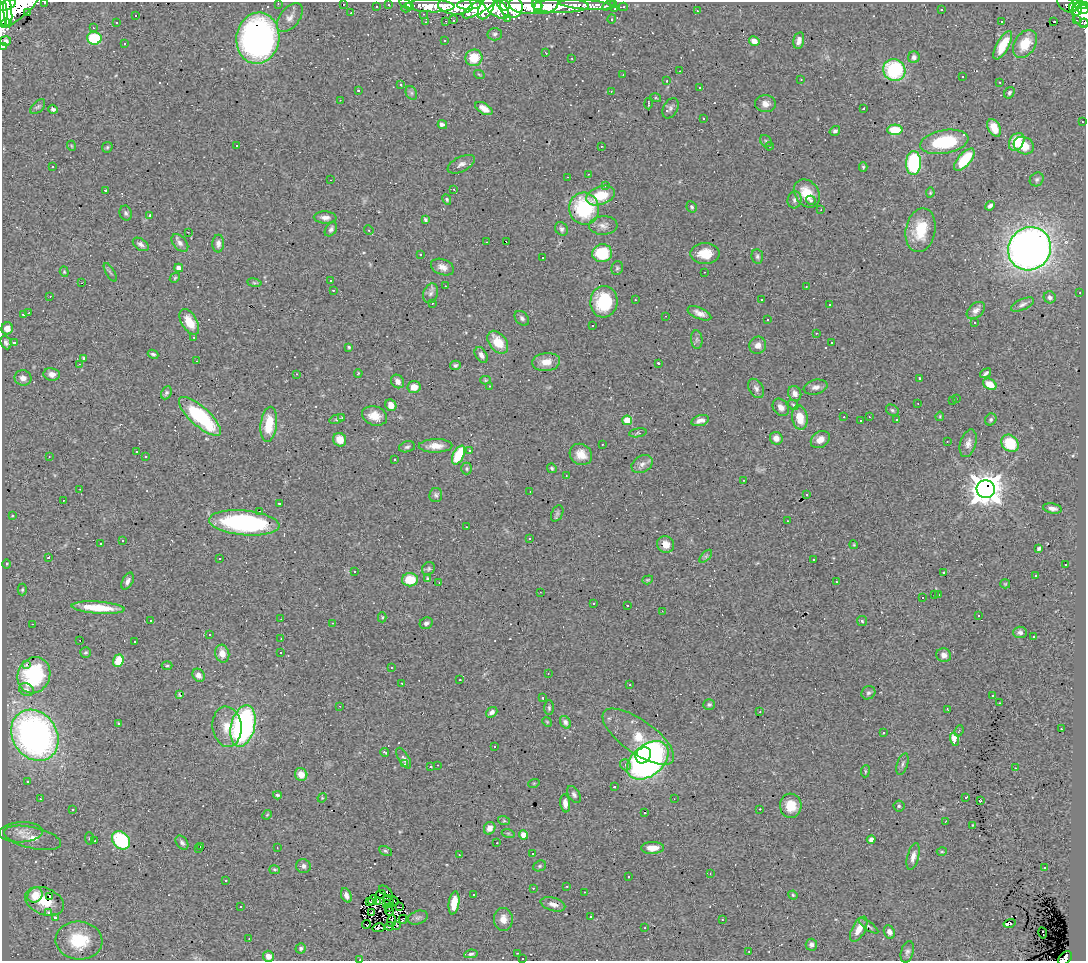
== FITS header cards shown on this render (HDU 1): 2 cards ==
NAXIS1  =                 1084
NAXIS2  =                  959

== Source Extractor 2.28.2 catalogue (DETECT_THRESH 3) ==
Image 1084 x 959 px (HDU 1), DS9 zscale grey, 1 PNG px = 1 image px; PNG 1088 x 963 px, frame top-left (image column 1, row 959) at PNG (2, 2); each listed source drawn as its Kron ellipse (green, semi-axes under 4 px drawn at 4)
Background 0.602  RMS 0.054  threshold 0.161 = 3 sigma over >= 5 px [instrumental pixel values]
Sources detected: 470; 1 with non-positive FLUX_AUTO (blend fragments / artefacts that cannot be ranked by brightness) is neither listed nor drawn; the other 469 listed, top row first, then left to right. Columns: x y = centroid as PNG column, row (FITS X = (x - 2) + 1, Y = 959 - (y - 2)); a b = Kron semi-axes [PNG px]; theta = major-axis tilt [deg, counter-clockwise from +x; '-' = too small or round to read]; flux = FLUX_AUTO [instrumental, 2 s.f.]
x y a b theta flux
45 2 3 2 - 8.9
278 3 3 2 - 4.9
344 4 2 2 - 20
388 4 3 2 - 7.8
407 4 8 4 -32 17
614 4 3 2 - 4.2
7 5 10 5 22 860
455 5 17 9 -4 790
469 5 12 5 2 460
503 5 6 5 - 190
525 5 16 8 -8 740
537 5 6 4 -41 220
546 5 13 8 21 400
586 5 27 4 -4 130
609 5 7 4 30 26
1067 5 11 6 -34 34
1076 5 8 5 38 130
1085 5 4 3 - 80
17 6 29 12 41 1900
376 6 3 2 - 6.2
430 6 24 6 -2 260
480 6 20 6 32 440
561 6 28 7 1 420
496 7 16 8 -39 500
511 7 11 11 - 580
623 7 4 2 - 5.1
407 8 5 3 - 8.3
486 8 12 7 61 320
615 8 3 2 - 4.2
1077 9 6 5 - 150
1083 9 6 4 -12 140
941 10 3 2 - 20
697 11 3 2 - 3.6
3 12 14 3 -86 670
8 12 15 4 -85 690
28 13 2 2 - 2.2
351 13 2 2 - 2.6
423 14 4 2 - 2.2
1082 14 12 9 -78 320
136 15 3 2 - 5.8
290 18 17 9 52 26
508 18 3 2 - 8.2
612 19 4 4 - 4.3
453 20 4 3 - 75
1076 20 4 2 - 18
446 21 2 2 - 3
1002 21 3 3 - 25
1054 21 4 3 - 920
117 22 3 2 - 5.3
426 22 2 2 - 2.2
5 23 5 4 - 250
1084 23 5 4 - 24
93 28 3 2 - 4.1
495 34 7 6 - 9
94 38 7 6 - 160
258 38 26 21 81 1400
445 40 3 3 - 18
6 41 5 5 - 11
754 41 5 4 - 26
799 41 8 5 77 18
124 44 3 3 - 9.7
1025 44 15 10 57 89
1003 45 16 6 61 84
3 47 3 3 - 6.3
546 53 3 2 - 2
914 57 6 5 - 11
474 58 8 8 - 80
572 58 3 2 - 4.4
894 70 11 10 - 270
680 71 3 2 - 9.2
479 74 5 3 - 3.1
623 75 3 2 - 3.5
962 77 3 3 - 5.1
801 80 3 2 - 2.2
667 81 3 2 - 2.3
1000 82 2 2 - 2.3
401 85 3 3 - 43
700 87 3 3 - 12
358 90 3 3 - 51
611 91 3 3 - 2.5
411 93 7 5 -62 8.4
1009 93 6 4 57 8.4
656 98 5 3 - 3.4
340 100 2 2 - 2
648 104 5 2 - 4.7
765 104 10 8 -1 25
38 107 9 5 44 7.6
484 108 9 5 -31 34
670 108 11 7 61 13
864 108 3 2 - 3.6
53 109 5 4 - 10
704 118 3 2 - 2.9
1082 122 2 2 - 3.5
442 125 5 3 - 8.8
994 128 9 6 -63 42
895 130 7 5 1 94
835 131 5 4 - 7.8
766 141 6 5 - 6.3
944 142 24 11 10 220
1017 142 9 7 58 85
1024 145 10 8 -27 66
72 146 5 3 - 3.1
237 146 3 2 - 4.8
601 146 2 2 - 2.7
769 146 4 3 - 2.6
107 147 6 5 - 5
964 160 14 6 49 140
913 163 12 7 87 320
461 164 15 7 27 18
52 167 3 2 - 5
863 167 5 3 - 5.6
588 174 3 3 - 2.4
568 177 3 2 - 6.9
1037 179 7 6 - 8.8
330 180 3 2 - 12
605 186 3 3 - 8.5
454 189 3 2 - 8.3
106 190 3 2 - 4.5
807 193 15 11 -55 74
930 193 5 3 - 3.6
601 196 15 9 19 98
447 199 5 4 - 5.6
795 200 8 7 - 12
811 200 4 4 - 9
990 206 5 3 - 11
692 207 6 5 - 7.3
584 209 16 15 - 280
821 210 3 2 - 2
126 213 7 6 - 9.2
150 215 4 3 - 3.4
325 218 11 6 -3 18
425 220 3 3 - 6
603 225 14 9 2 22
331 229 8 5 55 11
561 229 7 6 - 10
369 230 5 4 - 5.3
921 230 22 14 78 110
188 232 2 2 - 2.5
506 241 3 2 - 2.4
487 242 2 2 - 1.9
180 243 10 6 -48 15
141 244 9 5 -35 13
218 244 9 6 88 15
1030 249 22 21 - 2800
602 253 10 9 - 140
421 254 3 2 - 4.3
705 254 14 10 -1 70
757 256 7 5 -82 8.8
543 258 3 3 - 190
442 267 12 7 -21 25
179 268 4 4 - 31
617 268 7 5 73 6.5
64 272 5 4 - 3.8
110 272 10 3 -60 6.3
704 272 2 2 - 2
175 278 6 4 46 5
330 281 3 2 - 5
82 283 3 2 - 2.3
254 283 7 3 -9 5.6
445 286 3 2 - 4.7
806 286 3 2 - 2.5
333 290 2 2 - 2.6
431 293 10 7 72 14
1080 293 3 2 - 4.8
50 296 3 2 - 2.4
1050 297 6 6 - 11
635 300 3 2 - 4.4
761 300 3 3 - 47
604 302 16 13 85 180
432 303 3 2 - 5.8
1022 304 12 5 24 13
829 305 3 2 - 4.8
976 310 10 7 42 17
28 313 3 2 - 2.8
699 313 12 5 -24 22
23 315 3 2 - 3.1
666 316 3 2 - 50
522 318 8 6 -46 10
768 320 3 3 - 44
189 322 14 7 -59 61
974 322 3 3 - 46
592 326 2 2 - 2.8
7 328 6 5 - 31
816 333 2 2 - 2.8
194 337 3 2 - 3.6
697 340 9 6 -85 9.7
498 342 13 8 -52 78
6 343 7 5 -65 9.7
14 343 3 3 - 62
832 343 3 3 - 82
758 345 9 8 - 23
349 347 3 3 - 4.5
153 354 5 4 - 7.2
481 355 8 5 -58 16
84 358 4 3 - 6
197 361 3 2 - 40
546 362 14 9 6 44
658 363 3 2 - 5.6
79 364 2 2 - 1.8
455 365 5 4 - 8.7
358 373 4 4 - 2.9
986 373 6 3 35 7.9
52 374 8 6 -8 24
296 374 3 2 - 12
23 378 8 7 - 22
920 378 3 3 - 6.2
485 380 5 4 - 4.4
398 381 7 6 - 23
990 384 7 5 -32 54
489 386 3 2 - 2.8
414 387 6 6 - 35
816 387 12 7 13 18
756 388 10 7 -59 14
166 393 7 5 62 7.2
795 393 7 6 - 20
956 399 3 2 - 2.2
953 400 3 2 - 3.9
918 403 3 2 - 5.5
391 405 6 5 - 25
793 405 6 4 -46 5.7
781 407 9 7 -50 20
892 410 6 5 - 6.4
200 416 27 9 -42 340
375 416 13 9 -17 45
940 416 5 3 - 3.8
844 417 2 2 - 1.9
869 417 3 2 - 5.1
342 418 3 3 - 3.9
800 418 12 7 -82 64
337 419 8 4 16 7
991 419 6 5 - 6.6
627 420 5 4 - 110
700 420 9 5 17 18
897 420 3 3 - 12
861 421 3 3 - 31
269 424 17 8 83 100
638 433 9 4 10 5.5
776 438 6 6 - 26
820 439 10 7 35 29
340 440 7 6 - 49
947 441 2 2 - 3.2
968 443 14 8 73 23
1010 443 9 7 -47 120
602 444 3 2 - 3.2
436 446 17 6 1 38
407 447 8 5 15 8.2
470 451 3 3 - 11
137 452 3 3 - 31
581 454 12 10 -34 48
458 455 10 5 63 130
145 456 3 3 - 9.7
49 457 2 2 - 2.4
395 460 3 3 - 48
642 464 11 8 32 20
552 468 5 4 - 6.1
467 469 6 5 - 6.7
566 475 3 2 - 3.3
744 480 3 2 - 2.5
80 489 3 2 - 4.7
986 489 9 9 - 6000
530 491 2 2 - 2
807 494 3 3 - 82
436 495 7 6 - 9.5
63 500 2 2 - 2.3
279 503 3 2 - 3.9
1052 508 9 5 -10 17
260 511 3 2 - 7.1
557 513 8 5 63 8
12 516 4 3 - 4.1
787 521 3 2 - 2.1
244 523 35 12 -5 530
467 527 3 2 - 9.9
530 538 3 3 - 10
123 540 3 2 - 3.9
100 544 3 3 - 10
666 544 9 8 - 34
854 545 4 3 - 3.4
1039 548 4 3 - 11
706 556 8 4 45 7.2
48 557 3 2 - 4.3
220 559 3 2 - 4.2
813 559 2 2 - 2.7
7 564 5 3 - 3.2
1065 564 3 3 - 87
428 569 7 6 - 6.9
355 572 2 2 - 3.3
944 572 3 3 - 20
1035 576 3 3 - 15
428 579 4 4 - 7.7
410 580 8 6 -2 93
648 580 5 4 - 4.4
128 581 9 5 62 13
439 582 2 2 - 2.5
836 582 3 2 - 2.5
1005 584 5 4 - 4.1
22 590 6 4 89 5.5
540 592 2 2 - 2.8
934 595 3 2 - 6.4
939 595 4 4 - 3.4
922 598 3 3 - 7.5
594 603 3 3 - 71
627 605 3 2 - 3.5
98 608 26 6 -4 120
662 611 2 2 - 1.6
979 615 3 3 - 41
382 617 5 4 - 4.5
281 619 2 2 - 1.9
150 620 3 2 - 5.7
862 621 5 5 - 5
332 623 3 2 - 2.7
426 623 6 5 - 9.9
32 624 3 2 - 10
1020 632 7 6 - 11
209 635 3 3 - 9
1033 637 3 3 - 17
281 639 2 2 - 2.1
80 640 2 2 - 1.8
135 642 3 3 - 5
85 652 5 5 - 6.3
281 653 3 2 - 15
222 654 9 7 -76 40
944 655 7 7 - 22
118 661 6 5 - 81
26 664 3 3 - 12
167 666 5 3 - 4.3
391 667 2 2 - 2.4
548 673 2 2 - 2.2
34 675 18 16 66 200
199 675 7 5 -50 20
460 680 2 2 - 2
402 683 3 2 - 4.7
630 685 3 3 - 9
26 689 7 6 - 11
868 693 7 6 - 9.6
179 695 4 2 - 3.9
992 695 3 3 - 12
543 698 3 2 - 3.8
999 703 3 2 - 4.4
709 704 6 5 - 6.3
340 706 3 3 - 2.8
549 708 7 5 -89 6.7
947 710 3 2 - 3.3
492 712 6 4 38 15
760 712 3 2 - 6.6
547 722 5 4 - 3.5
565 722 7 5 -58 11
118 723 3 2 - 5.3
243 726 21 12 75 830
227 727 20 14 -83 66
1061 729 3 2 - 3.1
959 731 6 3 65 3.6
884 733 3 2 - 22
35 735 27 22 -57 1400
638 737 42 16 -36 200
954 739 7 4 -78 47
494 747 3 2 - 14
385 752 5 3 - 5.8
643 755 8 7 - 280
404 758 11 5 -59 16
648 760 24 15 39 1100
405 764 3 3 - 4.7
902 764 11 5 72 11
437 765 3 2 - 5.3
625 765 5 5 - 7.5
430 766 3 3 - 5
1015 768 2 2 - 2.2
865 771 6 3 83 4
301 774 6 6 - 38
27 781 3 3 - 19
534 783 6 3 18 2.7
614 787 3 3 - 100
277 795 4 4 - 8.3
574 795 9 5 -58 10
322 798 5 4 - 3.7
966 798 4 3 - 29
40 799 3 3 - 4.3
674 799 2 2 - 1.8
980 800 3 2 - 4.4
565 803 9 5 -83 21
791 806 12 11 - 68
899 806 5 5 - 6.3
73 809 3 3 - 7.1
760 809 3 2 - 55
645 813 3 2 - 18
267 815 5 4 - 3.5
504 821 6 4 -18 4.7
946 821 3 2 - 2
973 825 3 2 - 2.9
490 828 6 5 - 24
21 832 22 10 3 42
508 833 6 4 -18 5.2
523 835 4 4 - 59
33 838 29 10 -13 64
90 838 6 4 -84 5
871 839 4 4 - 13
121 840 10 8 -48 280
95 841 3 3 - 5.3
182 843 8 5 -53 9.4
497 843 2 2 - 2.4
201 846 3 3 - 11
277 848 2 2 - 2.7
652 848 11 6 1 36
199 849 3 2 - 27
385 851 7 4 -27 6.1
942 852 5 3 - 3.8
532 853 3 3 - 65
459 855 3 3 - 3.6
913 857 14 6 75 21
303 866 7 7 - 12
540 866 6 5 - 5.8
1045 867 3 2 - 2.9
274 870 5 4 - 5.1
710 874 3 3 - 2.8
628 877 2 2 - 2.3
226 880 3 3 - 18
567 886 3 2 - 2.6
533 888 3 2 - 13
386 891 8 3 -37 9.6
584 892 3 2 - 2.1
381 894 5 2 - 0.73
474 894 3 2 - 3.3
35 895 8 6 45 44
346 895 7 5 -66 17
793 895 5 4 - 3.9
49 897 3 3 - 18
373 900 5 2 - 4.9
44 901 20 13 -22 50
378 901 2 2 - 1.9
389 901 6 2 -55 1.5
394 901 4 2 - 3.1
369 902 3 2 - 2.3
386 903 2 2 - 1.9
454 903 12 5 81 60
553 904 13 6 -17 23
241 906 3 3 - 67
388 907 2 2 - 1.6
399 907 4 2 - 5.7
390 911 4 2 - 2.4
49 912 4 3 - 15
372 913 3 3 - 1.4
591 917 3 3 - 18
56 918 3 3 - 46
418 918 10 6 19 11
403 919 4 2 - 3.3
503 919 11 9 -85 33
722 919 3 2 - 5.1
391 921 6 2 69 6
1009 923 6 3 16 15
367 924 4 2 - 8.5
397 925 3 2 - 2.7
389 926 4 2 - 5.7
869 926 11 3 -35 7
379 928 6 3 12 1.1
645 928 3 2 - 3.9
859 929 14 6 62 43
889 932 7 5 -66 16
1043 933 5 3 - 19
249 939 2 2 - 1.8
79 940 23 19 -5 150
811 945 6 6 - 13
301 948 5 5 - 8.8
749 952 3 2 - 3.2
907 952 11 6 74 13
517 953 2 2 - 2.5
471 954 6 4 9 7.1
268 956 6 5 - 24
1065 958 8 5 42 96
522 959 2 2 - 2.6
360 960 3 2 - 27
At the frame edge (FLAGS 8, measured only in part): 11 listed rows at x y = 45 2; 278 3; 7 5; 1085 5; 17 6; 3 12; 1084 23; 3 47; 1065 958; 522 959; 360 960
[1 non-positive-flux detection neither listed nor drawn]